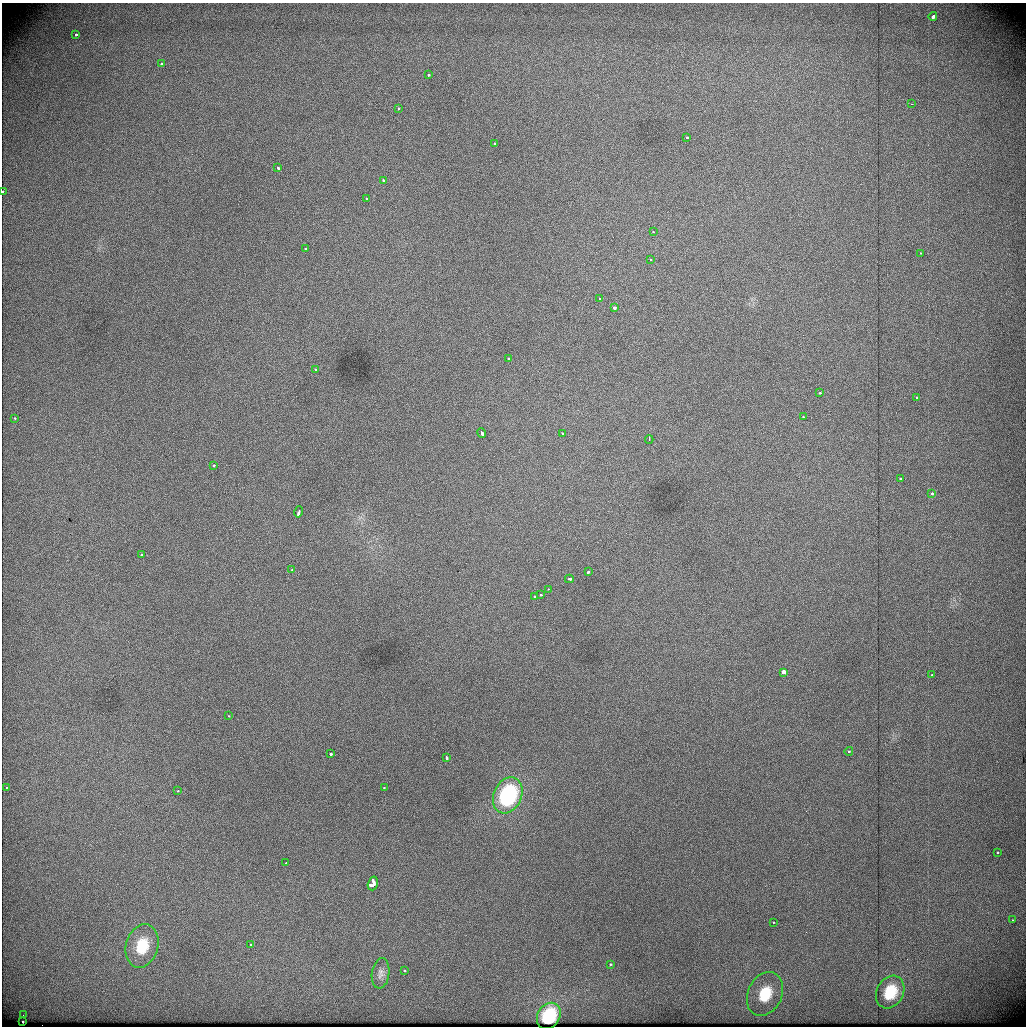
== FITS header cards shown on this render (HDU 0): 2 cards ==
NAXIS1  =                 1024          /
NAXIS2  =                 1024          /

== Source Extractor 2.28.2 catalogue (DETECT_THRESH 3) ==
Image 1024 x 1024 px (HDU 0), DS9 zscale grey, 1 PNG px = 1 image px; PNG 1028 x 1028 px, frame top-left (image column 1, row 1024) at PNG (2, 3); each listed source drawn as its Kron ellipse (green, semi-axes under 4 px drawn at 4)
Background 455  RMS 2.1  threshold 6.4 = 3 sigma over >= 5 px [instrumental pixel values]
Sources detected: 63; all 63 listed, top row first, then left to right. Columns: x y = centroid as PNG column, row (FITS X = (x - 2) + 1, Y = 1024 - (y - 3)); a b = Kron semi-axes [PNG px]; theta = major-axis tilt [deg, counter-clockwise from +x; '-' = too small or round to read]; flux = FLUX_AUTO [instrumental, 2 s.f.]
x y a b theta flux
933 16 4 3 - 1100
76 35 3 3 - 440
162 64 3 3 - 500
429 75 3 3 - 340
911 104 2 2 - 390
398 108 3 2 - 250
687 137 3 3 - 340
494 143 3 2 - 240
278 168 4 3 - 1000
383 180 3 3 - 360
3 192 3 2 - 180
366 198 3 3 - 230
653 232 3 2 - 160
305 249 3 2 - 410
920 253 3 2 - 150
650 259 3 2 - 160
600 298 3 3 - 450
614 308 3 3 - 1500
508 358 3 3 - 360
315 369 3 2 - 320
820 393 3 2 - 260
917 397 3 2 - 320
803 417 3 3 - 160
15 418 3 3 - 230
482 433 5 3 - 880
563 434 3 3 - 260
649 439 4 3 - 160
214 465 3 3 - 380
900 478 3 3 - 590
932 494 4 3 - 680
299 512 6 3 74 870
141 555 3 3 - 720
292 570 3 3 - 230
588 572 3 3 - 720
569 579 4 3 - 720
548 589 3 3 - 180
541 595 3 3 - 380
534 597 3 3 - 460
783 672 4 3 - 4600
932 675 3 3 - 240
229 716 3 3 - 170
849 751 4 4 - 270
331 754 3 3 - 950
446 758 4 3 - 570
6 787 3 2 - 160
384 788 3 2 - 210
178 791 3 3 - 230
508 795 19 14 66 15000
997 852 3 3 - 320
286 863 3 2 - 200
373 883 7 5 73 3500
1012 920 3 2 - 650
773 922 3 2 - 160
251 945 4 3 - 290
142 946 22 16 74 5300
610 964 3 3 - 430
404 970 3 3 - 460
381 973 15 8 82 870
890 992 17 13 61 4400
765 994 23 17 65 5100
23 1015 2 2 - 190
549 1016 14 11 57 5800
23 1021 3 3 - 670
At the frame edge (FLAGS 8, measured only in part): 1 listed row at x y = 3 192